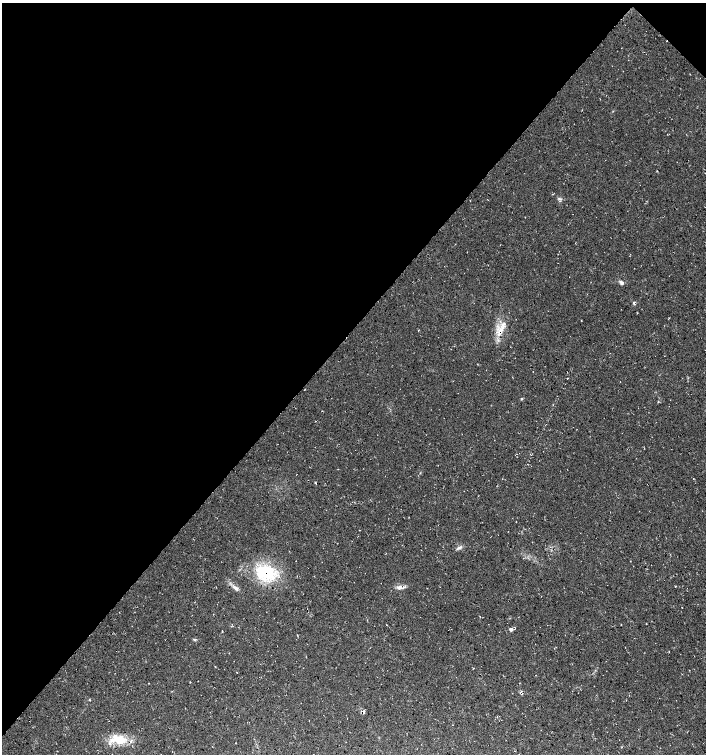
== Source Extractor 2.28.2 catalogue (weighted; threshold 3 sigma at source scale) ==
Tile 2 of 4 x 4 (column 2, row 1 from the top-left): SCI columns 1641-3047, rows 4514-6017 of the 6032 x 6030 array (HDU 1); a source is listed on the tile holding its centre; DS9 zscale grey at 2 x 2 block average (1 PNG px = mean of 2 x 2 image px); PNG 708 x 756 px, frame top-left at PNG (2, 3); no overlay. Shown black and unused: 44% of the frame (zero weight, under 3 of 4 exposures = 1% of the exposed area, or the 3 px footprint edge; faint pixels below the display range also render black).
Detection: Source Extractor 2.28.2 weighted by HDU 2 'WHT'; one run over the whole footprint, this tile lists its part. Background 0.0158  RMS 0.0038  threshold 0.0171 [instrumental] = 3 sigma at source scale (4.5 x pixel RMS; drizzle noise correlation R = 1.50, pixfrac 1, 0.0396/0.0396 arcsec/px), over >= 5 px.
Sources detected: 25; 2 inside a brighter listed object's ellipse — not listed separately; the other 23 listed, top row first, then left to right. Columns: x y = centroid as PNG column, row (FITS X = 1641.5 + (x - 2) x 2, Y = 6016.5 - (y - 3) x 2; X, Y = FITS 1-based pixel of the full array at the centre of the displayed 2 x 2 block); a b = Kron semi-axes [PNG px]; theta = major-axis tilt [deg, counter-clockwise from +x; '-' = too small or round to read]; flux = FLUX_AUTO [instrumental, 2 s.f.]
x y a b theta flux
560 199 6 2 -11 1.2
622 283 5 4 - 1.9
634 302 4 2 - 1.1
503 324 9 4 25 4.2
499 334 12 5 80 7.5
521 399 3 3 - 0.74
693 478 2 2 - 0.3
315 483 4 2 - 0.58
516 521 2 2 - 0.31
459 547 7 4 26 2.2
265 573 24 19 -19 48
400 587 10 5 3 4.3
675 587 2 2 - 0.49
236 588 8 4 -56 2.7
682 607 2 2 - 0.32
387 625 2 2 - 0.36
510 630 6 2 -40 1.1
194 639 5 2 - 0.94
149 683 2 2 - 0.37
520 692 4 3 - 1.4
90 700 3 2 - 0.51
364 712 4 2 - 1.1
119 739 20 12 -22 19
Overlapping masked pixels (flux is a lower limit): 1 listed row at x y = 265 573